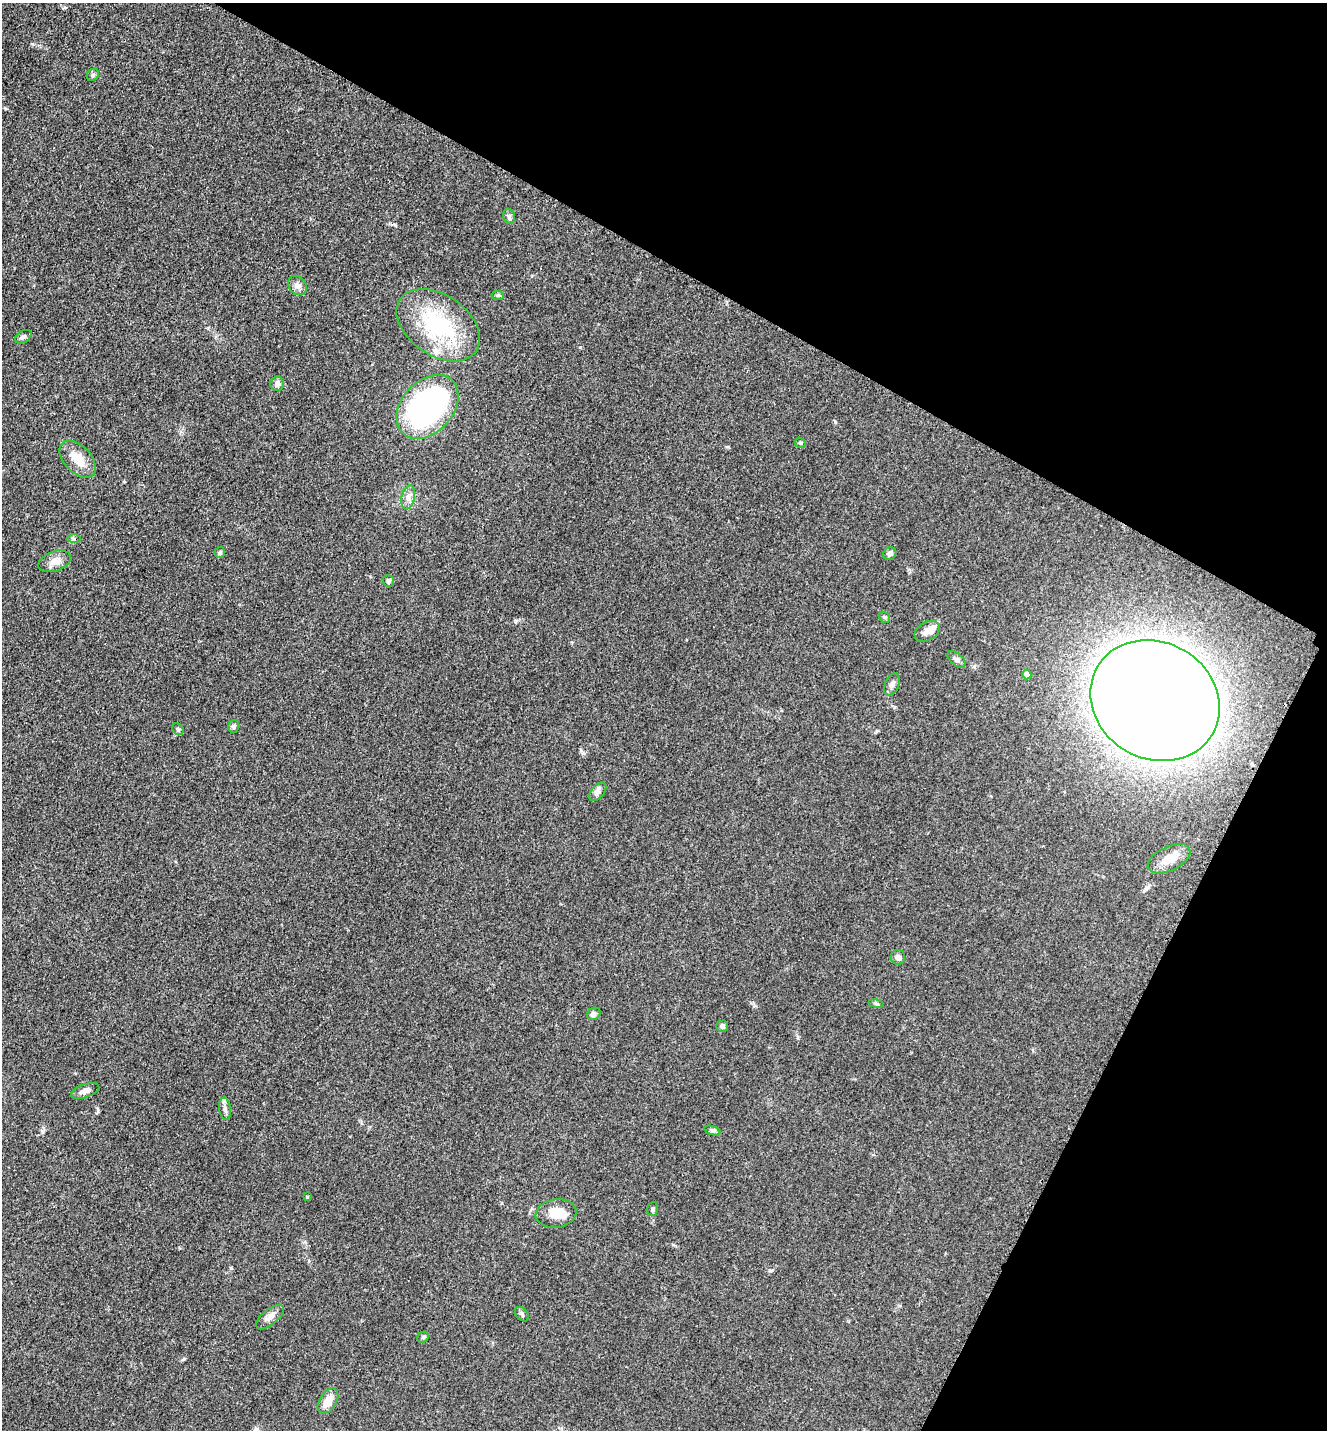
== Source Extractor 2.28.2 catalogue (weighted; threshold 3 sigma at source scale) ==
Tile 8 of 4 x 4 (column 4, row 2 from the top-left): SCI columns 4274-5598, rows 2900-4327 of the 5806 x 5775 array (HDU 1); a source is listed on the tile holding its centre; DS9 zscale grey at full resolution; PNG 1329 x 1432 px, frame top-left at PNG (2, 3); each listed source drawn as its Kron ellipse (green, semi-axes under 4 px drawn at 4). Shown black and unused: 27% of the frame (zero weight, under 3 of 5 exposures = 4% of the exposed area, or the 3 px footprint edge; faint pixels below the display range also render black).
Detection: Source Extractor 2.28.2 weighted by HDU 2 'WHT'; one run over the whole footprint, this tile lists its part. Background 0.0636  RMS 0.006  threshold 0.0271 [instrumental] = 3 sigma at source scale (4.5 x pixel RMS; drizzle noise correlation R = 1.50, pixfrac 1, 0.05/0.05 arcsec/px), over >= 5 px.
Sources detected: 44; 4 inside a brighter listed object's ellipse — not listed separately; the other 40 listed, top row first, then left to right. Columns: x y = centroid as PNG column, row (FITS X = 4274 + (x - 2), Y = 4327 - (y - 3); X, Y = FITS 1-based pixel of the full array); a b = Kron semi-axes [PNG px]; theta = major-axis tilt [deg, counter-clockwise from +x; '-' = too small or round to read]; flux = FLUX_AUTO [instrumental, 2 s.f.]
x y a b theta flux
93 75 7 5 46 1.2
509 216 8 5 -74 1.5
297 285 10 8 -43 3.3
498 295 6 4 -6 0.92
438 325 46 30 -34 57
23 337 9 6 32 1.6
277 384 7 6 - 2.6
428 407 36 25 48 140
800 443 6 4 -45 0.83
78 459 22 13 -46 11
408 497 12 6 79 3.2
74 539 6 4 0 1.1
220 552 5 5 - 0.97
890 554 7 6 - 2.3
55 561 17 10 20 5
388 581 6 5 - 1.3
884 617 6 4 -43 0.97
927 631 13 9 31 4.4
957 659 11 5 -38 1.9
1027 675 5 4 - 3.6
892 684 11 7 67 2.3
1155 701 67 58 -31 1800
234 726 6 5 - 1.2
178 729 6 5 - 1
598 792 11 6 48 2.3
1169 859 23 12 25 8
898 957 7 7 - 2.2
876 1004 7 4 -9 1
594 1014 7 6 - 1.9
722 1026 6 5 - 1.4
85 1091 15 6 19 3.5
225 1109 11 6 -82 2.1
713 1131 8 4 -19 1.1
307 1197 4 3 - 0.62
653 1209 7 5 75 1.1
556 1213 20 14 8 10
522 1314 8 5 -51 1.4
270 1317 17 7 40 4.2
423 1337 6 5 - 1
328 1401 14 8 56 7.8
Unlisted compact peaks at least as high as the median listed source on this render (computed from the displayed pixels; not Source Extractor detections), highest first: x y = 835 422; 395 225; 231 1268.